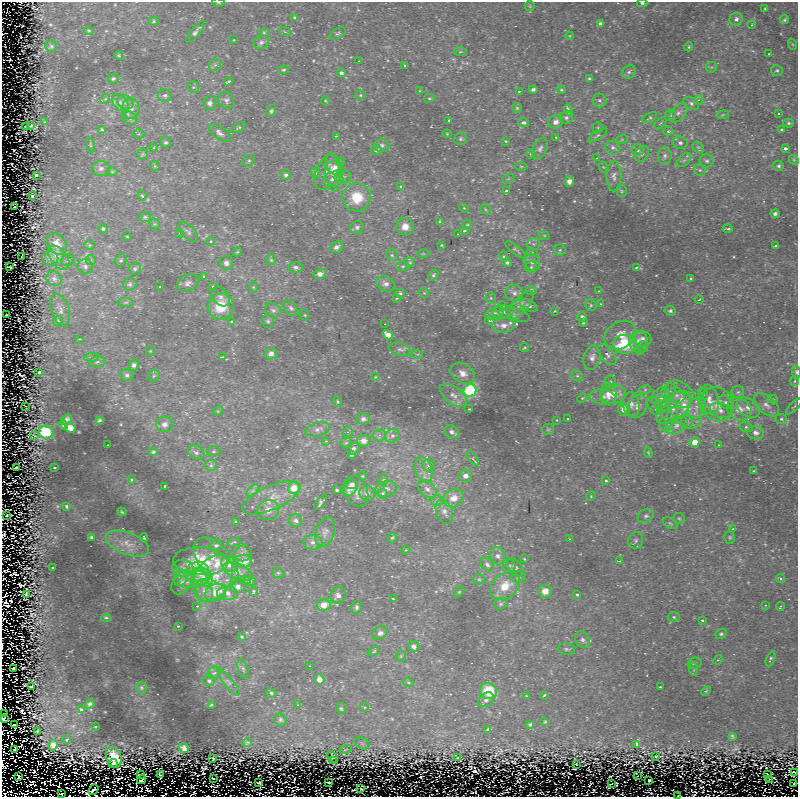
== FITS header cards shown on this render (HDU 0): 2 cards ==
NAXIS1  =                  796 / Axis length
NAXIS2  =                  795 / Axis length

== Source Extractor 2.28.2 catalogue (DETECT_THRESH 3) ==
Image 796 x 795 px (HDU 0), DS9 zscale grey, 1 PNG px = 1 image px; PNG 800 x 799 px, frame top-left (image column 1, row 795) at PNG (2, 2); each listed source drawn as its Kron ellipse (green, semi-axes under 4 px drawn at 4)
Background 9.86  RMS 1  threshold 3.13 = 3 sigma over >= 5 px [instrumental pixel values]
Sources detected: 576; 8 with non-positive FLUX_AUTO (blend fragments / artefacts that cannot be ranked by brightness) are neither listed nor drawn; of the other 568, the 500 brightest by FLUX_AUTO listed and drawn (68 fainter detections omitted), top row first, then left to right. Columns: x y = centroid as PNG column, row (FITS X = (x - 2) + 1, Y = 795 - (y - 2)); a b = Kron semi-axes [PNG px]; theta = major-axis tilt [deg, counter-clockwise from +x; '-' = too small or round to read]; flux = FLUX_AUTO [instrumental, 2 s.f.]
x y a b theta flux
218 3 6 3 -8 73
642 3 5 4 - 110
530 6 5 4 - 93
765 8 3 3 - 67
295 17 4 4 - 100
736 19 7 6 - 280
784 20 4 3 - 120
154 21 5 4 - 150
600 24 4 3 - 180
752 25 4 3 - 130
89 30 5 3 - 81
196 32 13 4 51 260
264 32 6 4 1 83
285 32 6 4 -20 94
338 33 9 5 27 150
569 36 4 4 - 68
234 40 3 3 - 150
261 42 8 6 18 220
792 44 6 3 -70 76
51 46 6 5 - 110
689 47 4 4 - 95
460 52 6 4 1 100
769 54 3 2 - 110
119 55 5 4 - 92
359 61 3 2 - 80
215 65 6 5 - 140
405 66 3 3 - 200
711 67 6 5 - 120
284 70 5 4 - 97
777 70 6 5 - 120
629 72 7 6 - 200
341 73 4 4 - 180
113 79 5 5 - 140
589 79 3 3 - 140
228 81 4 3 - 140
193 87 6 5 - 120
533 89 4 3 - 180
561 90 4 3 - 96
420 91 4 3 - 76
519 91 4 4 - 81
165 95 7 6 - 210
360 95 5 4 - 96
429 98 5 3 - 75
105 99 5 4 - 90
226 100 8 7 - 250
599 100 7 7 - 200
699 100 5 4 - 100
326 101 5 3 - 62
125 102 8 6 -29 270
120 103 10 6 -50 320
209 103 7 6 - 270
691 103 8 5 -33 200
517 108 5 5 - 100
131 109 10 9 - 520
568 110 5 4 - 340
271 111 6 4 62 130
678 113 11 7 49 330
779 114 3 2 - 420
670 115 6 5 - 120
723 115 6 3 9 79
130 118 7 6 - 240
566 118 7 6 - 220
649 118 8 4 29 120
449 121 3 3 - 180
45 122 3 2 - 84
523 122 5 4 - 270
556 122 7 6 - 390
660 123 7 3 44 89
789 123 5 4 - 130
31 126 4 2 - 64
26 127 3 2 - 96
239 128 7 4 30 100
598 128 5 5 - 99
102 129 3 3 - 250
782 130 4 3 - 180
668 131 5 4 - 110
220 133 13 6 -35 380
139 134 5 4 - 120
447 134 4 4 - 64
598 135 11 4 34 160
336 136 3 2 - 95
556 137 3 2 - 130
460 139 6 6 - 150
622 139 6 4 19 99
506 141 4 3 - 72
166 143 5 5 - 130
680 143 7 6 - 220
90 145 7 3 -76 89
382 145 7 6 - 200
698 147 6 5 - 140
154 148 4 3 - 65
540 148 11 7 62 270
613 148 7 7 - 250
785 149 3 3 - 370
376 150 5 5 - 160
638 150 6 6 - 200
143 154 6 5 - 99
531 154 4 4 - 73
642 154 8 6 51 230
665 156 9 7 85 270
597 158 3 2 - 150
684 160 8 5 44 180
794 160 5 4 - 92
249 161 6 5 - 120
707 161 7 6 - 210
341 162 4 4 - 76
155 166 5 5 - 92
521 166 6 4 -1 83
779 166 5 5 - 130
335 167 8 7 - 320
603 167 6 3 -70 79
101 168 9 7 3 250
700 170 6 5 - 150
112 172 5 3 - 73
327 172 18 11 65 610
333 172 19 7 -82 790
315 173 5 5 - 87
36 175 3 3 - 390
286 175 5 4 - 170
614 176 15 7 90 380
343 177 8 5 4 170
333 179 10 7 12 430
508 179 6 3 19 78
569 181 5 5 - 270
401 187 3 3 - 190
506 191 3 3 - 180
622 191 5 5 - 90
32 196 3 3 - 310
142 196 5 3 - 83
357 197 14 14 - 1900
15 207 3 2 - 440
464 208 6 3 -44 73
485 209 6 4 -46 110
775 214 4 4 - 170
145 217 6 5 - 130
440 222 3 3 - 120
155 224 5 5 - 89
467 225 5 4 - 84
357 227 7 6 - 190
405 227 9 8 - 660
103 229 5 4 - 160
728 229 5 2 - 94
464 231 4 3 - 150
188 232 12 6 -44 230
180 233 3 2 - 61
458 234 3 2 - 69
544 235 5 3 - 85
127 237 4 3 - 62
211 241 4 4 - 150
57 244 12 8 -54 670
533 244 7 5 -2 170
90 245 5 5 - 96
441 245 3 3 - 71
776 246 3 3 - 150
336 247 7 5 33 250
516 250 13 4 -37 140
560 250 5 5 - 130
237 252 5 4 - 73
532 252 5 3 - 74
423 254 6 4 -1 87
392 255 6 5 - 170
503 256 5 4 - 80
22 257 2 2 - 110
50 258 8 7 - 230
59 258 14 8 -54 490
68 260 7 5 28 120
91 260 5 5 - 110
121 260 6 5 - 130
271 260 5 5 - 100
410 262 5 4 - 110
532 262 9 7 -50 310
226 263 7 7 - 290
507 263 5 4 - 130
85 266 8 7 - 250
403 266 6 4 -5 130
10 267 3 2 - 260
296 267 7 5 -5 220
531 267 5 5 - 150
636 268 4 3 - 77
135 269 6 6 - 160
320 274 6 5 - 280
433 275 6 4 52 130
204 277 3 3 - 340
54 278 8 7 - 220
691 278 3 2 - 74
188 283 11 8 24 310
130 284 7 6 - 200
386 284 9 7 -25 340
160 287 3 2 - 320
213 287 3 3 - 170
253 287 6 4 -89 81
531 290 5 4 - 180
599 291 3 2 - 170
400 293 5 4 - 110
424 293 5 4 - 92
514 293 9 8 - 340
220 297 11 7 -49 260
397 298 3 2 - 100
491 298 5 5 - 94
699 300 4 3 - 61
126 302 8 4 1 120
601 304 3 2 - 100
521 305 18 7 49 530
591 305 6 5 - 120
221 306 13 12 - 2000
503 306 4 4 - 91
529 306 9 5 -25 210
291 308 9 6 -49 200
60 310 17 8 -72 510
273 310 9 6 -33 240
555 311 3 2 - 83
670 311 6 4 -4 150
503 312 10 7 1 330
494 313 10 5 22 250
513 313 18 6 -18 340
6 315 2 2 - 110
305 315 6 4 -89 69
582 317 5 4 - 260
490 320 5 4 - 120
58 321 5 4 - 97
268 321 7 6 - 170
232 322 3 3 - 120
583 323 3 3 - 67
385 324 2 2 - 62
504 325 11 7 5 490
388 335 5 4 - 700
620 335 17 13 35 1000
80 339 4 3 - 76
642 339 9 8 - 390
639 342 10 9 - 640
625 344 12 9 -3 3900
643 346 5 5 - 130
524 348 5 3 - 95
400 349 11 6 -15 290
640 350 5 4 - 98
150 351 4 4 - 68
271 354 6 6 - 430
417 354 6 4 -16 91
607 355 12 6 -52 280
91 357 7 3 5 110
222 357 4 2 - 160
592 358 12 8 78 430
97 362 8 5 8 220
134 365 6 5 - 240
39 372 3 3 - 530
796 372 7 4 -83 130
463 373 13 9 -32 640
127 375 6 6 - 180
154 376 6 5 - 130
577 376 6 5 - 130
375 377 3 3 - 66
795 381 5 3 - 83
610 382 6 5 - 150
645 390 6 4 20 110
470 391 6 6 - 9500
669 391 8 6 44 240
738 392 6 6 - 160
703 393 6 4 -63 100
608 394 10 8 89 690
614 394 12 9 7 1100
453 395 16 8 -37 600
676 395 8 7 - 320
603 397 13 7 -8 520
661 397 10 8 66 420
582 398 5 4 - 73
772 399 5 4 - 140
682 400 10 8 -34 580
709 400 15 9 -76 650
338 402 5 4 - 80
726 402 8 5 -41 190
631 404 12 8 -83 410
717 404 18 16 -56 1200
662 405 8 7 - 300
684 405 26 15 -60 2000
766 405 15 8 -41 480
26 406 3 2 - 160
637 406 12 9 64 400
655 406 10 6 -61 260
674 407 21 11 41 1100
697 407 11 8 63 490
794 407 10 2 44 80
748 408 13 8 -33 500
469 409 3 3 - 75
624 409 6 6 - 470
739 409 13 10 -31 840
721 410 11 7 -14 430
218 411 5 4 - 73
671 417 11 5 70 230
363 419 7 5 2 240
568 419 3 2 - 64
781 419 5 5 - 130
66 420 6 4 36 220
99 420 3 3 - 110
557 420 3 2 - 87
687 422 7 5 -68 170
165 424 8 7 - 320
666 424 7 7 - 240
64 425 4 4 - 160
676 425 12 7 27 430
746 427 6 5 - 150
70 428 5 5 - 700
318 429 12 7 16 330
548 429 6 5 - 110
46 432 7 6 - 3300
348 432 5 5 - 97
451 432 7 6 - 310
756 433 8 6 -11 330
380 435 6 6 - 200
35 436 3 2 - 83
392 436 7 6 - 220
326 441 3 3 - 92
364 441 6 6 - 490
695 442 5 5 - 960
346 443 6 5 - 140
108 445 3 2 - 130
719 445 3 2 - 110
353 449 6 6 - 290
213 451 7 5 1 120
153 452 4 3 - 100
196 452 8 6 -27 230
648 453 5 3 - 74
352 455 4 3 - 130
473 458 9 4 -51 160
211 465 6 5 - 150
429 466 6 6 - 180
16 468 3 3 - 2900
55 468 3 3 - 170
424 469 13 8 -74 540
754 471 3 2 - 84
362 476 4 4 - 74
465 476 7 6 - 390
132 479 3 3 - 110
383 480 6 4 89 110
606 481 3 3 - 190
352 484 5 4 - 250
165 486 3 3 - 300
294 488 6 6 - 1100
350 488 8 6 43 600
386 489 11 7 13 350
427 489 11 7 -40 380
337 490 3 3 - 130
253 491 7 4 45 170
356 491 16 11 -65 780
367 493 8 7 - 400
383 494 5 5 - 200
591 496 5 4 - 77
271 498 31 12 24 1300
454 498 10 9 - 740
437 500 6 5 - 140
321 502 8 4 51 190
67 506 3 3 - 200
268 510 11 10 - 670
122 512 5 3 - 87
444 512 12 8 -70 400
6 515 2 2 - 110
646 516 8 6 28 200
679 518 6 5 - 110
296 520 6 6 - 230
236 522 3 3 - 77
670 523 8 5 -30 120
733 529 4 3 - 190
325 532 15 9 71 420
92 537 3 3 - 120
144 537 4 2 - 82
730 537 6 5 - 110
392 538 5 4 - 100
569 539 3 3 - 69
636 540 8 7 - 200
234 542 6 4 13 130
313 542 9 7 -5 330
127 544 23 11 -20 970
216 545 6 5 - 160
406 550 4 4 - 110
243 553 8 8 - 300
498 556 9 7 -70 350
524 559 3 2 - 94
200 561 27 13 -4 3300
244 561 8 6 2 740
620 561 3 2 - 86
216 562 29 16 -50 1900
229 564 9 7 -36 640
487 564 8 5 -47 210
509 565 7 6 - 170
515 567 11 6 -55 240
53 568 3 2 - 310
183 568 10 8 -3 450
197 572 11 10 - 1100
238 572 15 7 -23 500
278 573 6 5 - 110
203 577 11 8 -42 480
519 577 7 6 - 170
181 578 8 6 68 360
213 578 25 17 60 2900
479 579 5 5 - 110
781 579 4 4 - 170
194 580 16 7 13 690
245 580 5 4 - 100
250 581 6 5 - 140
182 582 13 9 53 480
505 586 16 12 34 1400
237 587 7 6 - 420
204 591 12 8 -69 520
254 591 4 4 - 330
545 591 6 6 - 620
459 592 6 4 45 83
215 593 11 8 27 1300
227 593 10 7 -1 410
26 594 4 3 - 110
338 595 8 7 - 320
577 595 3 3 - 190
393 599 3 2 - 100
501 604 7 5 21 150
324 605 7 6 - 810
766 605 3 2 - 96
197 606 3 3 - 98
356 607 6 5 - 180
780 607 4 3 - 120
674 617 6 5 - 120
106 618 4 4 - 270
702 620 3 3 - 170
178 626 3 3 - 120
380 633 8 6 27 300
721 634 6 5 - 130
242 637 4 3 - 91
583 640 9 6 -59 240
414 646 5 5 - 280
566 649 9 5 -7 160
374 651 7 4 31 98
401 656 5 5 - 96
770 659 8 3 68 130
718 660 5 4 - 88
695 663 7 5 13 140
310 666 3 2 - 68
13 668 2 2 - 94
243 669 10 5 -72 180
694 669 7 4 -88 110
214 673 7 5 40 150
319 679 5 5 - 550
209 681 6 5 - 140
228 682 16 5 -51 280
408 682 5 3 - 78
31 687 3 3 - 710
660 687 3 3 - 91
141 688 6 5 - 110
489 691 9 7 -32 2700
706 691 5 3 - 71
271 693 5 4 - 110
544 695 4 3 - 120
526 696 4 3 - 72
486 700 8 6 42 310
90 704 5 4 - 180
211 705 3 2 - 67
298 705 3 3 - 150
365 707 4 3 - 140
341 708 6 5 - 120
81 710 3 3 - 190
5 714 3 2 - 110
3 719 4 3 - 410
280 720 6 6 - 150
545 722 4 3 - 78
14 724 2 2 - 68
530 724 3 3 - 92
96 727 3 2 - 100
488 729 3 3 - 190
37 731 3 2 - 67
732 736 3 2 - 86
67 740 3 2 - 96
247 743 5 4 - 86
362 743 8 5 -31 190
637 744 3 3 - 490
53 745 5 4 - 250
184 748 5 4 - 220
15 750 3 2 - 320
345 750 6 2 19 62
114 757 11 7 -67 910
333 757 6 3 -45 77
656 757 2 2 - 81
213 758 3 2 - 130
458 758 3 2 - 90
334 761 3 2 - 72
113 764 4 2 - 120
577 765 3 2 - 180
794 773 3 2 - 85
141 774 3 2 - 91
767 774 2 2 - 73
160 775 3 2 - 92
637 776 2 2 - 89
19 777 4 3 - 160
213 778 2 2 - 77
769 779 2 2 - 63
142 780 5 2 - 66
649 781 3 3 - 1800
328 782 2 2 - 110
259 783 3 2 - 64
794 783 3 2 - 79
612 784 3 2 - 510
361 789 3 2 - 67
93 790 6 2 51 130
62 794 2 2 - 88
678 796 3 2 - 470
At the frame edge (FLAGS 8, measured only in part): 5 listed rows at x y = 218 3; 642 3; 796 372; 3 719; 678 796
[68 fainter detections neither listed nor drawn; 8 non-positive-flux detections neither listed nor drawn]